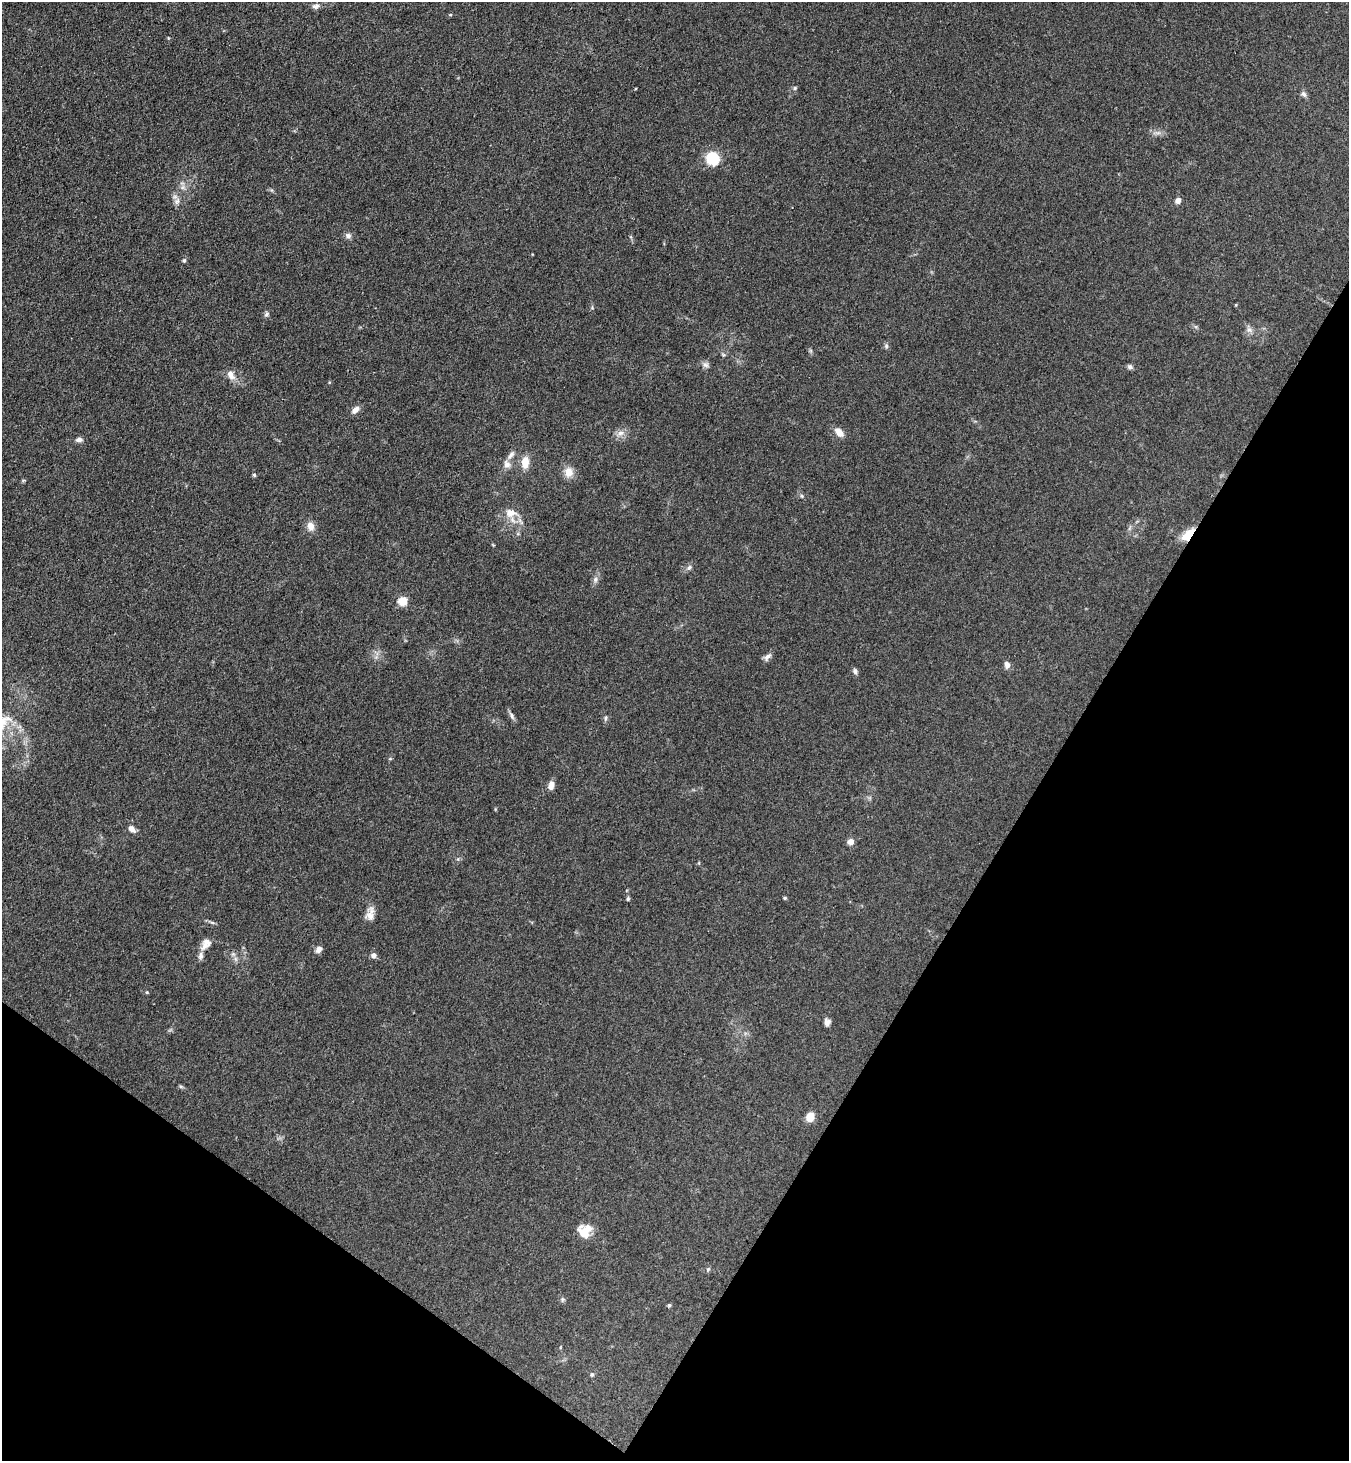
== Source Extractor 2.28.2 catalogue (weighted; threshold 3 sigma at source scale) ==
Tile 15 of 4 x 4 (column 3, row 4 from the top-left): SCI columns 2896-4242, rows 36-1494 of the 5929 x 5908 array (HDU 1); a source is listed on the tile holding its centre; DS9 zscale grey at full resolution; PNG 1351 x 1463 px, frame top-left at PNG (2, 2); no overlay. Shown black and unused: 29% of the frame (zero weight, under 3 of 4 exposures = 5% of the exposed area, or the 3 px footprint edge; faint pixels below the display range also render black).
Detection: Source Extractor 2.28.2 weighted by HDU 2 'WHT'; one run over the whole footprint, this tile lists its part. Background 0.184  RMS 0.0086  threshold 0.0387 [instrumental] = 3 sigma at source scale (4.5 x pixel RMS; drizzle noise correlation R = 1.50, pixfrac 1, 0.05/0.05 arcsec/px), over >= 5 px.
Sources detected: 58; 1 inside a brighter listed object's ellipse — not listed separately; the other 57 listed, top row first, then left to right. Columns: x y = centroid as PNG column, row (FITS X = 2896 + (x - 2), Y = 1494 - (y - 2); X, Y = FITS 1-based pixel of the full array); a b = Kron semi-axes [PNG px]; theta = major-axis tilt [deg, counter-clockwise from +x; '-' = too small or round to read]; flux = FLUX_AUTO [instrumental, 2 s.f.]
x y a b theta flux
315 6 10 7 8 3.1
450 15 5 3 - 0.76
795 88 5 5 - 1.2
1304 94 9 6 -52 2.4
712 158 9 8 - 41
183 187 7 4 71 2.1
177 201 10 7 70 3.7
1178 201 7 6 - 3.9
348 236 8 7 - 3
184 260 5 4 - 1.3
1236 305 5 3 - 0.7
266 314 8 5 29 1.9
1249 330 8 7 - 3.2
886 346 6 5 - 1.6
723 355 5 5 - 1.2
705 365 9 7 -34 2.9
1130 367 8 6 -26 2
231 375 13 8 -65 6.3
355 410 10 6 44 5.2
839 432 14 7 -51 6.3
620 433 9 7 16 4.3
79 439 8 6 0 3.2
511 455 13 6 51 3.9
525 462 13 9 89 11
507 464 10 8 -69 4.9
569 472 11 9 -81 10
254 475 5 4 - 1.3
802 496 6 4 -71 1.2
510 513 16 12 -5 10
310 526 10 8 -66 6.3
1188 534 17 8 45 16
689 567 7 5 46 2.1
595 579 8 6 89 2.8
402 601 5 5 - 40
767 657 12 6 45 3.4
1007 665 8 7 - 3.8
855 671 9 5 -75 2.2
512 716 12 5 -64 2.7
605 718 7 4 81 1.4
390 759 6 4 0 0.92
551 785 9 6 72 5.9
132 829 10 7 -45 4.5
851 841 5 5 - 8.4
785 898 4 4 - 1.1
628 899 6 4 70 1.3
370 914 17 10 73 7.5
206 944 16 10 52 6.9
319 949 8 6 49 3.7
373 955 7 6 - 2.9
827 1022 8 6 -84 3.7
181 1087 6 4 -19 1.2
810 1117 8 7 - 12
584 1231 15 13 53 16
708 1269 6 4 45 1.2
562 1299 6 4 -47 1.5
669 1305 5 4 - 1.1
592 1374 6 5 - 1.5
Overlapping masked pixels (flux is a lower limit): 1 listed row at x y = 1188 534